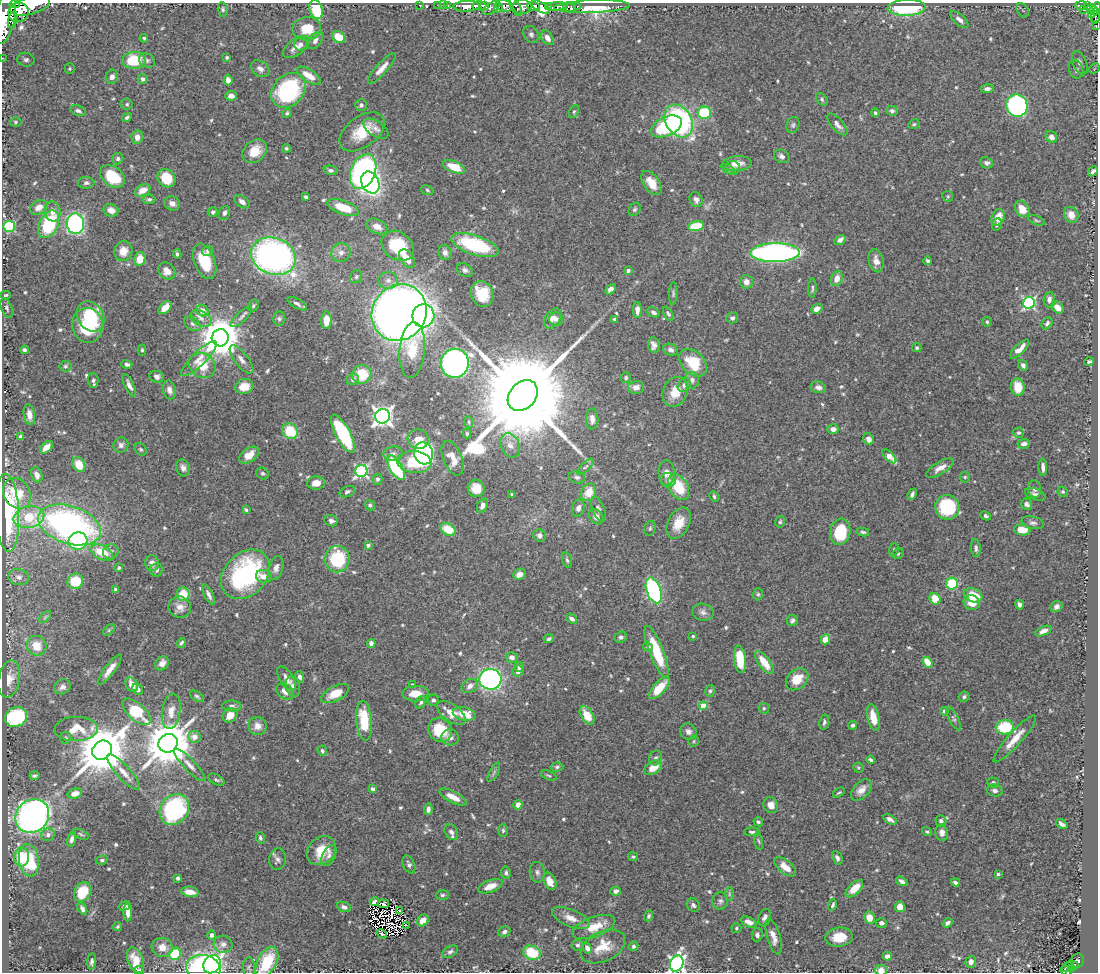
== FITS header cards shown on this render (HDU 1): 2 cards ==
NAXIS1  =                 1096
NAXIS2  =                  970

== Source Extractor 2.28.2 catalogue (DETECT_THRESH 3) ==
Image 1096 x 970 px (HDU 1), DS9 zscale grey, 1 PNG px = 1 image px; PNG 1100 x 974 px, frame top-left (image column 1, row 970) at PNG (2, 3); each listed source drawn as its Kron ellipse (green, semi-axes under 4 px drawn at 4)
Background 0.956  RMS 0.018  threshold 0.0534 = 3 sigma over >= 5 px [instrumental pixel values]
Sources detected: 634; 3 with non-positive FLUX_AUTO (blend fragments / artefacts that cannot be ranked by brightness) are neither listed nor drawn; of the other 631, the 500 brightest by FLUX_AUTO listed and drawn (131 fainter detections omitted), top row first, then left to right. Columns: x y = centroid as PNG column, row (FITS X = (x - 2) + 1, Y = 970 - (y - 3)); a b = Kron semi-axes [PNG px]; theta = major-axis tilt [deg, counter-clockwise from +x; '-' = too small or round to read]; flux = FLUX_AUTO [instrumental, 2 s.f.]
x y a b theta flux
15 4 5 3 - 810
419 5 2 2 - 15
437 5 2 2 - 14
443 5 2 2 - 22
448 5 3 3 - 68
1082 5 7 3 -1 210
30 6 20 8 14 6200
467 6 13 5 3 2300
479 6 7 4 2 1300
484 6 3 3 - 440
504 6 8 5 -14 910
534 6 6 4 -5 1900
549 6 3 2 - 220
557 6 11 3 3 1200
1088 6 4 3 - 260
498 7 5 3 - 430
516 7 10 4 -62 830
522 7 9 7 -1 1300
541 7 10 5 -29 1900
570 7 7 4 -19 210
577 7 3 2 - 180
592 7 38 6 2 250
1097 7 5 3 - 350
491 8 10 5 35 840
907 8 19 8 2 110
223 9 7 5 -84 2.2
316 10 9 6 -73 47
1023 10 8 5 -58 3.6
1083 10 2 2 - 35
1094 11 5 4 - 440
19 12 10 9 - 3100
1091 14 4 3 - 140
1095 16 8 4 87 280
5 17 27 10 79 7100
959 19 11 5 -41 5.9
13 20 9 4 74 780
1096 26 4 2 - 24
307 29 14 11 7 26
531 34 9 7 -53 4.1
339 37 7 5 -31 24
144 38 4 4 - 1.9
547 38 8 5 -58 8
315 41 10 6 50 5
301 44 6 6 - 3.5
296 47 15 7 35 8.9
227 57 3 3 - 2.8
2 58 3 2 - 11
26 60 8 7 - 5.5
134 60 12 8 3 47
147 60 8 6 -28 3.4
1080 63 12 6 -66 5.9
382 68 20 5 48 10
70 69 5 5 - 1.8
260 69 10 7 -34 5.9
1076 69 9 7 -70 4.8
1094 69 6 4 46 2.2
309 76 13 6 -33 16
112 77 7 6 - 4.6
143 79 5 5 - 3.5
228 80 5 4 - 6.5
987 89 6 4 7 3.3
288 90 19 15 46 140
231 96 6 5 - 7.4
822 99 7 5 -52 2.3
127 104 5 5 - 2.2
361 105 6 5 - 3.3
1017 106 11 10 - 260
78 111 8 5 -21 3.5
892 111 5 5 - 4
574 112 7 4 62 1.9
287 113 5 4 - 2.1
704 113 6 6 - 58
875 113 4 4 - 2.2
127 117 5 3 - 2.5
679 121 17 13 -60 270
15 122 6 4 -1 1.8
837 124 13 6 -48 6.5
914 124 6 4 25 1.8
793 125 8 6 74 3
666 126 16 9 24 85
376 129 14 7 -35 5.8
362 132 25 15 37 38
137 137 6 5 - 8.7
1051 137 6 5 - 7.6
286 148 4 4 - 1.9
255 151 13 10 41 22
782 156 8 6 -31 4.3
118 159 6 5 - 2.8
986 163 7 5 -23 3.8
737 164 15 7 4 10
454 167 12 5 -23 27
733 168 7 7 - 3.9
728 169 7 4 -21 1.9
331 170 7 4 -12 3.3
1093 171 5 3 - 3.1
363 172 18 12 67 390
113 177 14 9 -39 46
166 178 9 8 - 33
370 182 11 8 -63 240
86 183 8 6 -1 3.3
651 183 13 8 -56 17
143 190 8 5 30 13
427 190 6 4 -21 1.9
948 196 6 5 - 1.8
305 197 4 3 - 2.7
149 199 6 5 - 2.9
696 200 8 6 -63 4.9
242 202 8 5 -36 5.8
172 203 8 7 - 5.9
39 207 9 6 28 11
343 207 16 7 -20 31
635 209 7 5 57 2.5
1022 209 9 6 -56 17
111 210 7 6 - 10
53 211 10 8 -77 9.1
213 212 5 5 - 2.5
224 213 7 5 68 4
1071 215 8 7 - 14
998 217 8 6 67 17
1036 220 9 4 -22 2.4
49 224 15 9 64 90
75 224 10 8 -87 250
997 225 6 5 - 2.7
9 226 6 5 - 110
377 226 11 7 -24 11
696 226 8 5 13 32
840 240 6 4 34 5.8
475 245 25 9 -19 94
398 246 17 13 -37 65
123 251 10 9 - 16
208 251 5 5 - 3.7
445 252 7 6 - 5.8
341 253 10 9 - 7.7
775 253 24 9 1 420
177 254 5 3 - 2.7
273 256 23 18 -21 430
140 259 7 5 78 19
407 259 10 6 -55 15
205 261 18 10 -69 37
876 261 12 7 -75 8.6
928 261 4 4 - 2.8
465 270 8 6 -30 3.9
628 270 3 3 - 4.1
167 271 9 7 -44 12
356 277 7 5 58 2.4
837 278 8 5 67 11
388 280 10 8 -1 6.9
746 282 6 6 - 9.6
812 288 9 4 88 2.6
611 289 6 4 46 5.9
673 293 11 4 89 2.4
482 294 13 11 -64 34
6 295 5 3 - 2
1049 300 8 5 86 5.7
1029 303 6 5 - 210
297 304 11 4 -30 3.5
253 306 6 5 - 2
1058 307 7 5 -44 10
7 308 10 5 -70 3
165 308 8 5 45 13
817 309 6 4 22 8.7
202 310 6 5 - 11
637 310 8 4 90 6.4
653 312 6 4 -26 3.4
399 313 29 26 52 1400
668 314 7 4 -63 2.5
91 316 16 12 -56 61
423 316 11 11 - 140
241 317 14 5 43 4.1
201 318 11 7 -27 7.4
552 318 11 7 57 8.1
732 318 6 5 - 3
279 319 7 6 - 2.5
556 319 7 6 - 5.1
614 319 4 4 - 2.1
326 320 9 5 88 17
987 322 5 4 - 1.9
1047 323 6 5 - 3.5
192 324 9 6 -40 3.9
87 325 17 15 -79 59
220 338 8 8 - 4100
654 345 8 5 -81 5.8
917 348 5 4 - 2.1
1020 349 12 4 44 11
24 350 4 4 - 2.8
142 350 5 4 - 1.9
412 350 28 12 85 45
671 350 8 5 -23 5.3
199 359 24 7 44 13
241 360 17 6 -52 7.5
1089 362 4 3 - 3
455 363 14 14 - 460
693 363 16 11 -44 45
127 364 5 4 - 2.7
202 365 14 12 -32 26
1023 365 5 4 - 3.9
65 366 6 5 - 2.2
362 374 10 9 - 36
157 377 7 5 -19 4.5
626 377 5 5 - 2
93 380 7 5 -85 3.1
353 380 6 5 - 3.1
692 380 8 7 - 4.7
129 385 12 4 -64 6.1
684 385 7 6 - 3.9
244 386 9 7 14 15
636 387 8 6 9 6.6
818 387 8 5 -12 4.7
1018 387 8 6 -83 21
169 390 9 6 -76 6
675 392 15 12 67 20
523 396 17 13 48 47000
29 415 10 5 -82 9.7
382 416 7 7 - 710
592 419 10 6 -87 7.9
469 422 6 4 -82 1.8
833 429 6 4 -4 5.8
290 431 8 7 - 41
1019 433 5 5 - 2.4
343 434 21 7 -62 120
467 434 5 4 - 2
21 436 4 3 - 5.3
418 439 10 10 - 18
869 439 6 5 - 7.3
1024 444 6 4 10 5.3
121 445 8 7 - 4.5
510 445 12 9 -63 10
46 447 7 5 44 10
141 449 7 5 -49 2
424 453 11 9 -72 230
393 454 9 7 7 4.9
249 455 11 6 37 14
889 456 8 4 -45 19
453 458 18 9 -68 17
414 462 17 11 -5 54
79 465 8 6 -58 22
396 467 14 6 -59 100
586 467 10 4 44 3
1043 467 9 4 -88 5.6
183 468 8 6 -72 5.3
940 468 16 6 31 9.3
361 471 6 6 - 240
262 473 6 5 - 2.4
667 473 13 8 -86 8
37 475 8 5 -69 4.7
577 477 8 6 -12 3.6
965 477 5 5 - 1.8
377 479 5 5 - 2.4
668 480 7 7 - 3.9
316 483 9 6 3 11
679 487 14 9 -61 39
476 488 9 8 - 19
1034 489 8 6 -82 3.9
347 492 8 5 22 3.3
589 492 9 7 65 21
1063 492 5 5 - 1.9
17 493 16 13 -57 25
512 494 3 3 - 3.9
912 494 6 3 66 3
1035 494 11 5 -19 4.1
714 496 5 4 - 2.3
1027 504 6 5 - 3.4
370 505 5 5 - 2.5
482 505 7 5 67 5.6
947 507 12 12 - 88
578 508 8 6 74 5.2
598 509 13 6 -69 4.8
246 510 4 3 - 1.9
7 513 39 12 -87 110
986 516 6 4 -27 2.7
29 517 15 10 14 35
596 517 8 6 -46 7.4
331 521 7 5 -23 4.4
780 522 6 4 73 2
679 523 17 10 62 22
1033 523 11 6 -13 4
69 525 32 19 -18 370
650 528 7 5 74 2.4
448 529 8 5 -30 28
1022 530 8 5 -7 19
840 532 13 10 78 56
863 532 6 4 -9 2.3
540 536 6 6 - 4.8
78 541 9 8 - 100
368 545 4 3 - 3.3
976 548 9 4 -85 3.3
894 549 6 5 - 2.1
111 552 8 7 - 4.1
102 553 12 7 -29 32
898 553 6 5 - 2.4
337 559 13 12 - 81
567 560 8 4 -74 2.5
152 563 8 7 - 7.6
119 568 4 4 - 2
276 568 12 7 74 6.4
156 570 7 6 - 3.7
245 574 28 21 47 190
519 574 6 5 - 7.8
264 576 8 6 -17 9.2
19 577 10 8 -15 5
75 581 8 7 - 36
952 584 6 6 - 56
115 589 3 3 - 2
654 590 13 7 -71 200
183 594 7 6 - 27
758 594 6 5 - 2.1
209 595 11 4 -64 4.8
973 595 9 6 -21 28
935 599 6 5 - 19
972 602 8 7 - 18
1019 604 5 4 - 4.4
180 607 11 10 - 10
1056 607 6 5 - 3.7
703 612 10 8 -10 5.4
45 617 7 4 46 2.1
572 619 6 4 -36 4.6
792 620 6 5 - 2.9
109 630 7 4 46 1.9
1043 631 8 4 23 6.3
693 636 3 3 - 1.9
621 637 6 5 - 3.6
549 639 5 3 - 2.2
825 639 5 4 - 13
181 643 5 3 - 2.3
371 643 4 4 - 5.7
37 646 10 9 - 20
648 647 5 4 - 2.3
657 652 27 7 -69 59
512 657 6 5 - 7
740 659 13 6 -83 39
764 662 13 5 -54 26
928 662 6 4 -53 19
162 663 7 6 - 8
519 667 5 4 - 3.8
110 670 18 5 53 13
518 671 5 5 - 5.5
299 677 6 4 -73 3
286 678 14 6 -57 10
9 679 19 10 79 13
490 679 11 10 - 300
797 679 12 9 42 24
132 685 8 6 -62 14
413 685 3 3 - 3.2
470 686 9 6 29 6.5
62 687 9 7 28 5.5
293 687 11 7 -74 7.2
659 688 14 6 49 29
138 689 6 5 - 5.1
285 691 10 7 -38 9.3
710 691 6 4 74 2.3
335 694 15 7 28 19
415 694 13 7 2 17
197 696 8 4 -33 2.3
964 697 6 5 - 2.7
433 700 5 5 - 3.3
421 702 7 5 54 3
232 706 9 5 -2 3.8
703 706 4 4 - 28
764 708 5 5 - 2.1
171 711 18 9 82 14
944 711 4 4 - 3.1
136 712 17 8 -42 65
451 713 16 8 -36 16
464 714 12 6 -11 24
230 715 8 6 44 14
587 715 10 6 -59 21
16 717 11 9 30 100
873 717 13 6 -78 19
954 719 13 4 -62 3.2
364 721 20 8 -85 45
824 722 8 5 79 3.1
853 725 4 4 - 2.5
258 726 9 9 - 9.2
1005 727 9 7 2 60
76 729 21 12 2 25
440 730 13 11 -39 45
688 732 8 7 - 5.5
194 737 6 6 - 10
450 737 9 8 - 4.9
66 738 6 5 - 1.8
1015 739 31 7 48 19
694 741 6 5 - 2
168 743 10 9 - 6100
102 750 10 9 - 7300
322 751 5 4 - 2.4
656 758 7 6 - 3.3
871 760 4 3 - 3.2
189 765 21 6 -46 8.8
557 767 6 4 1 2.4
653 768 10 6 33 19
858 768 5 5 - 1.8
123 772 23 6 -48 14
494 772 11 3 61 2.3
549 775 8 3 -23 1.8
34 776 5 3 - 2.4
216 780 9 5 -28 2.6
993 783 6 5 - 2.8
373 789 4 4 - 5.7
861 790 12 7 48 9.9
995 790 8 6 -13 4.3
839 793 6 3 32 1.8
75 794 7 5 16 9.9
453 797 15 5 -26 14
518 805 5 4 - 8.4
771 805 8 7 - 10
174 809 16 13 52 160
428 809 6 4 82 4.3
32 816 18 16 44 610
890 819 7 4 -29 5.9
941 821 6 5 - 3.1
758 822 5 4 - 2.1
1062 824 6 4 -37 4
503 831 6 5 - 2.3
451 832 8 6 -59 5.4
752 832 8 3 -1 3.2
927 832 5 4 - 2
942 833 8 6 -81 6.5
81 834 9 4 -26 2.1
48 835 7 6 - 5.5
260 838 6 4 -73 2.9
72 839 7 4 77 3.9
759 841 9 3 -78 2
321 851 16 13 43 26
329 855 11 6 64 4.4
22 857 9 7 87 36
633 857 5 4 - 2.1
837 858 7 4 -64 3.9
277 859 11 8 81 5.1
29 860 16 10 -81 56
102 860 6 4 7 2.4
409 864 9 6 -65 3.9
785 867 13 6 -38 14
537 872 10 7 -84 4.5
506 873 6 5 - 3.1
998 874 3 3 - 2.2
178 878 4 3 - 2.4
550 881 9 6 -65 13
902 881 6 3 -32 3.9
955 882 4 3 - 2.6
490 886 13 6 21 14
854 889 11 5 44 20
616 891 5 4 - 4.5
82 892 10 7 61 37
190 892 9 5 -8 11
729 894 7 4 90 2
442 895 6 5 - 2.4
720 901 8 8 - 3.7
374 902 4 3 - 1.8
384 904 5 4 - 2
693 905 7 6 - 3.5
833 905 6 3 68 2.6
124 906 6 4 18 3.1
344 907 7 4 -21 4.4
900 907 5 5 - 13
82 909 6 4 -57 4.3
399 910 3 2 - 1.8
128 912 9 4 89 11
649 916 5 4 - 2.2
571 918 20 8 -23 14
765 918 9 6 70 4.3
869 918 6 5 - 16
423 920 6 5 - 12
749 922 8 5 -23 7.9
881 923 5 5 - 4
948 923 5 4 - 4.2
406 925 3 3 - 2.9
118 926 4 4 - 1.8
594 927 22 10 20 25
736 928 5 5 - 2
504 932 6 5 - 3.6
382 934 5 2 - 3.2
212 935 4 4 - 4.1
757 935 6 5 - 4
773 937 18 6 -74 11
839 937 13 9 4 24
223 944 9 8 - 6.3
577 945 5 5 - 2.5
603 946 23 15 25 23
633 946 5 4 - 2.7
162 947 10 9 - 12
587 948 5 4 - 5.6
450 952 8 5 28 3.4
532 953 9 7 -20 42
175 954 6 5 - 50
887 956 5 4 - 5.2
135 960 13 7 -69 21
92 961 8 4 84 3.2
1078 961 7 6 - 130
267 962 16 9 61 58
971 962 6 5 - 6.3
212 964 9 8 - 150
677 964 8 6 70 430
1074 966 4 3 - 73
249 967 10 6 -89 3.1
1068 967 7 2 40 44
203 968 17 13 -8 230
1071 968 4 4 - 79
139 970 5 3 - 2.8
881 970 6 5 - 10
1066 971 6 3 -22 59
At the frame edge (FLAGS 8, measured only in part): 12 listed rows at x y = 15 4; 30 6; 1097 7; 1095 16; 5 17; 1096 26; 2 58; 267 962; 677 964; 139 970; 881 970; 1066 971
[131 fainter detections neither listed nor drawn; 3 non-positive-flux detections neither listed nor drawn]